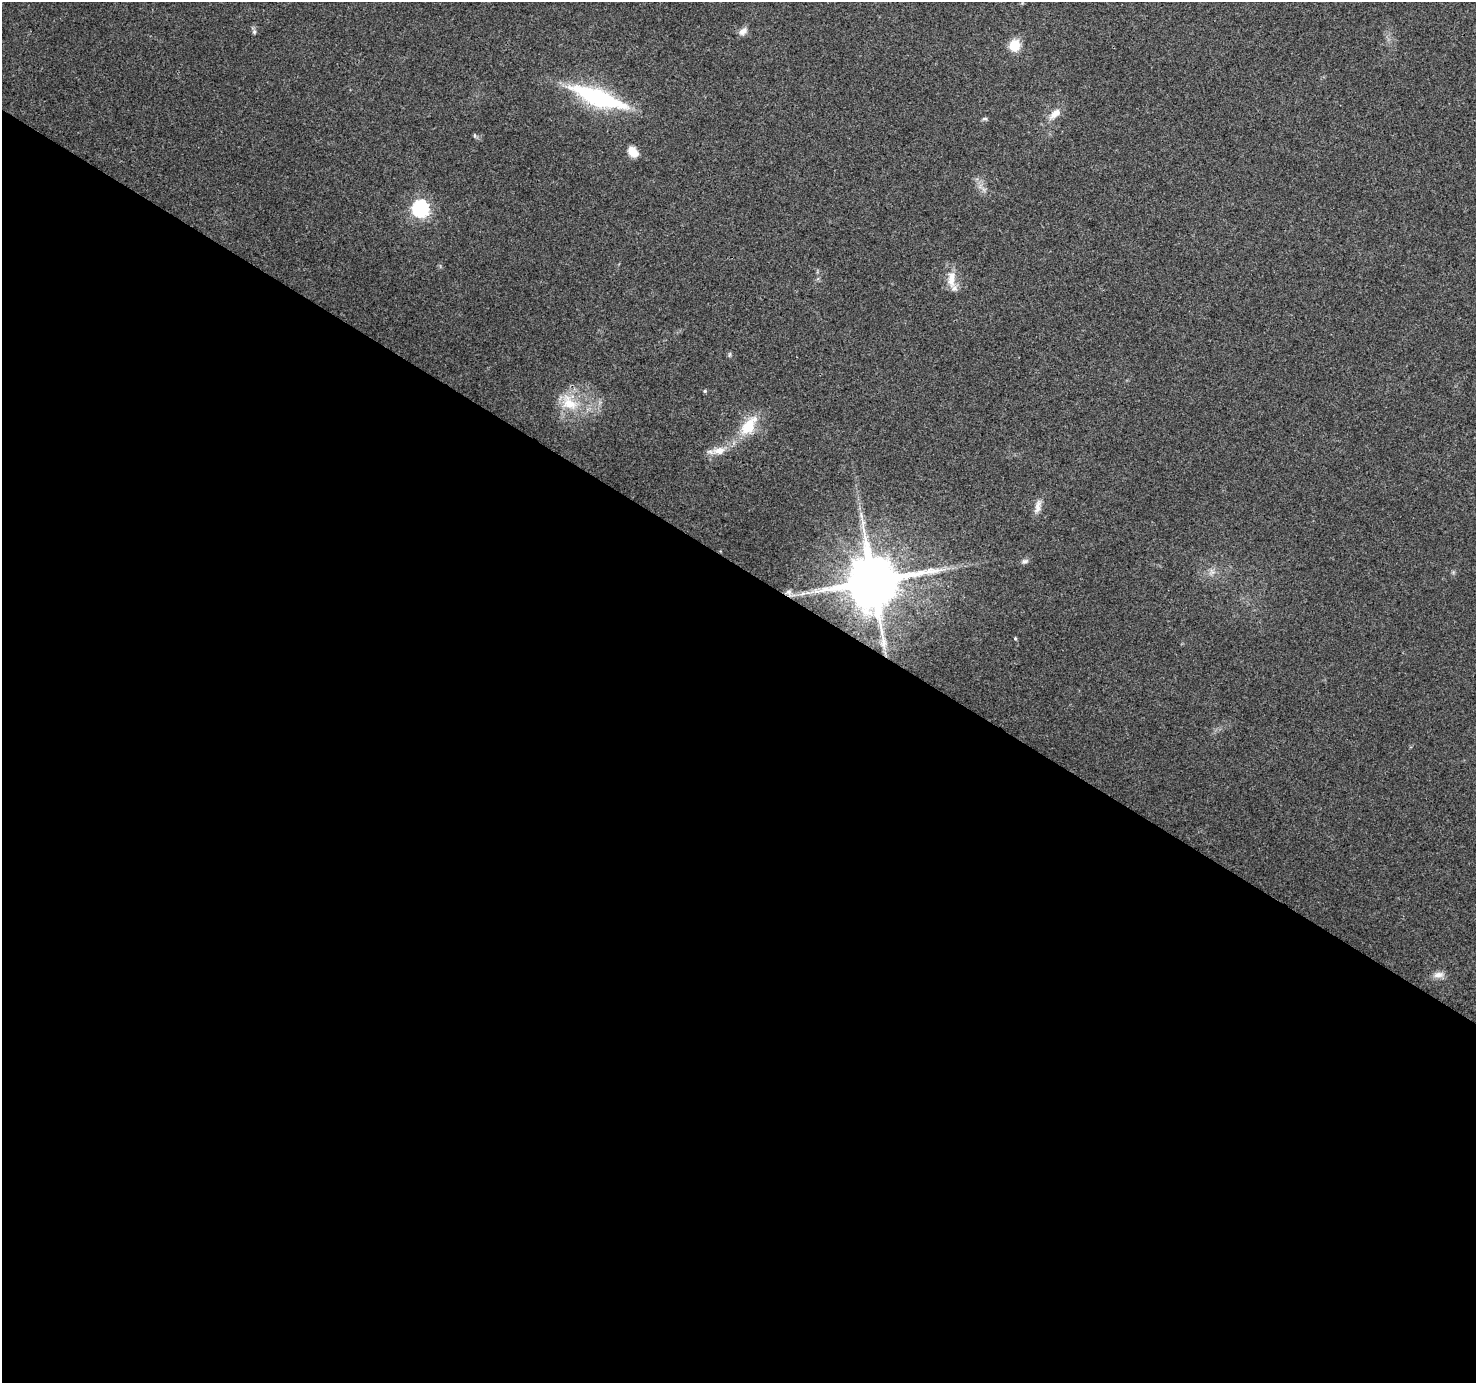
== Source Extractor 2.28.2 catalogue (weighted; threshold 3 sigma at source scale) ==
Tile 14 of 4 x 4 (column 2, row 4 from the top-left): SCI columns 1476-2949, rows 190-1570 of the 5905 x 5969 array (HDU 1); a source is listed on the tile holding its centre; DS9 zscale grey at full resolution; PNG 1478 x 1385 px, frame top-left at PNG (2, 2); no overlay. Shown black and unused: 59% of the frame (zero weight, under 3 of 4 exposures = <1% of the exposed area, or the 3 px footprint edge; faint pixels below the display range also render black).
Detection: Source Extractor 2.28.2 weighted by HDU 2 'WHT'; one run over the whole footprint, this tile lists its part. Background 0.0422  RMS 0.0038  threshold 0.0172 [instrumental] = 3 sigma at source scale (4.5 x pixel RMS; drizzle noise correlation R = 1.50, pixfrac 1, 0.0396/0.0396 arcsec/px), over >= 5 px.
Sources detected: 24; all 24 listed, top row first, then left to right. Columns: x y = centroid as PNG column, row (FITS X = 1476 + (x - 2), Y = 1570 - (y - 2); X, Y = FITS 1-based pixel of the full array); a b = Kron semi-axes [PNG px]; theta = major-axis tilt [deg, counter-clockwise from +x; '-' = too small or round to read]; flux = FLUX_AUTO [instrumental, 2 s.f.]
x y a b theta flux
743 31 12 8 39 2.1
254 32 7 5 -70 0.82
1014 45 6 6 - 29
599 98 66 18 -20 43
1055 113 19 9 42 3.9
984 119 7 4 5 0.68
475 135 7 3 -82 0.51
633 152 14 10 -53 3.9
420 208 7 7 - 97
951 279 25 10 -90 5.5
729 355 6 4 71 0.56
705 391 5 4 - 0.52
569 403 28 19 -44 13
749 426 32 16 52 12
719 451 16 9 5 4.4
1038 506 20 7 75 2.8
861 515 11 5 -79 1.5
1025 561 10 6 21 1.1
1212 572 10 4 -59 1.2
873 582 15 14 - 2700
789 592 8 7 - 1.2
807 593 7 4 18 1
1015 638 4 4 - 0.42
1438 975 16 8 7 2.5
Overlapping masked pixels (flux is a lower limit): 1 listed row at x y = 873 582